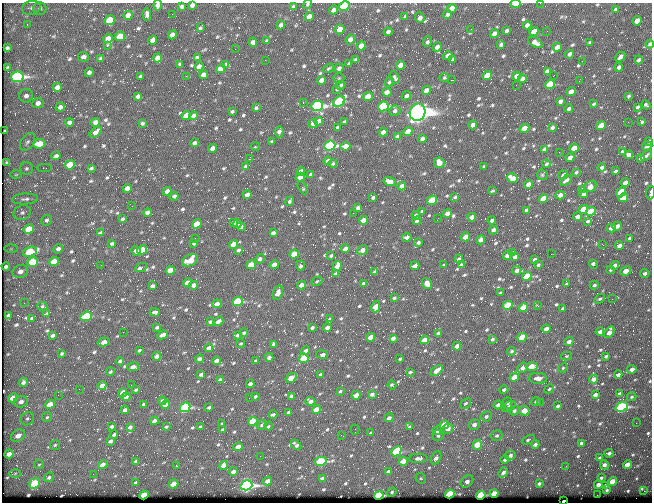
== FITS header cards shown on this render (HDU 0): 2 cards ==
NAXIS1  =                  650 / Width of table row in bytes
NAXIS2  =                  500 / Number of rows in table

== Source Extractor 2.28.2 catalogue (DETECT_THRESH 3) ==
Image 650 x 500 px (HDU 0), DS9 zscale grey, 1 PNG px = 1 image px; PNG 654 x 504 px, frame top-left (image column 1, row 500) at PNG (2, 3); each listed source drawn as its Kron ellipse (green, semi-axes under 4 px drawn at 4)
Background 361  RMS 1.4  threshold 4.3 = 3 sigma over >= 5 px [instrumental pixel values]
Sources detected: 751; of the 751, the 500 brightest by FLUX_AUTO listed and drawn (251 fainter detections omitted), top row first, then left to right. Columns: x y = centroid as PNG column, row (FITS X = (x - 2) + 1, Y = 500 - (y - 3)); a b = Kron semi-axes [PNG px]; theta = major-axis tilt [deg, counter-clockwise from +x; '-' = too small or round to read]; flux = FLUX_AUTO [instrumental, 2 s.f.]
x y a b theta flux
540 3 2 2 - 340
307 4 5 4 - 120
515 4 5 3 - 1800
158 5 5 4 - 370
192 5 4 4 - 310
182 6 4 3 - 220
344 6 6 4 30 5000
293 7 3 3 - 180
31 8 9 7 12 350
40 8 7 6 - 240
452 9 5 4 - 1200
615 9 4 3 - 170
333 10 4 4 - 360
147 14 6 4 -87 270
172 14 2 2 - 440
448 14 4 3 - 260
128 15 4 4 - 570
405 16 4 3 - 160
309 17 5 4 - 790
420 18 6 4 -67 480
110 20 5 5 - 3000
637 21 5 4 - 890
27 24 3 2 - 180
281 25 4 3 - 300
527 25 4 4 - 320
200 28 3 3 - 130
340 29 5 4 - 1200
471 29 3 2 - 170
507 31 4 3 - 200
547 31 2 2 - 130
388 32 4 3 - 280
534 32 5 4 - 1300
494 34 5 4 - 690
172 35 5 4 - 530
120 36 5 4 - 2300
108 38 5 4 - 780
350 39 5 4 - 560
153 40 4 4 - 580
267 41 4 4 - 120
427 41 5 3 - 210
253 42 4 4 - 390
590 42 3 3 - 160
535 43 7 4 -30 520
501 44 4 3 - 240
650 44 4 3 - 240
107 46 3 3 - 150
361 46 5 4 - 820
437 47 5 4 - 430
557 47 4 4 - 600
7 48 4 4 - 230
235 49 2 2 - 140
569 54 4 3 - 280
448 56 5 4 - 800
83 57 5 5 - 270
620 57 5 3 - 450
101 58 4 3 - 150
158 58 5 4 - 700
197 58 4 3 - 190
265 60 2 2 - 210
355 60 4 3 - 150
453 60 4 3 - 190
638 60 4 3 - 230
582 61 2 2 - 120
349 63 3 3 - 160
180 64 4 3 - 150
226 65 4 4 - 290
400 65 4 4 - 730
7 67 4 3 - 140
199 67 4 4 - 710
619 67 4 3 - 290
329 68 6 3 37 130
339 68 5 4 - 320
221 69 5 4 - 750
547 71 4 3 - 300
89 72 4 3 - 250
203 75 5 4 - 650
186 76 3 2 - 280
487 76 5 4 - 2600
516 76 4 4 - 450
553 76 3 2 - 120
17 77 6 5 - 25000
141 77 4 3 - 230
395 77 6 4 -60 210
339 78 5 5 - 120
444 78 5 4 - 150
522 79 4 4 - 380
321 80 4 4 - 490
451 80 2 2 - 1000
579 81 2 2 - 160
389 82 5 4 - 160
550 84 5 4 - 4400
341 85 5 3 - 140
516 85 2 2 - 270
57 87 4 4 - 370
337 89 3 3 - 130
426 90 4 4 - 590
387 92 5 4 - 600
571 92 4 4 - 740
26 96 7 6 - 430
138 96 4 3 - 260
406 96 5 4 - 220
628 96 4 3 - 130
368 97 5 4 - 1200
339 101 6 5 - 8600
560 101 4 4 - 350
303 102 3 2 - 860
38 103 6 5 - 460
594 104 4 2 - 130
646 105 5 3 - 180
317 106 6 5 - 21000
383 106 5 4 - 10000
60 107 4 4 - 360
637 107 4 3 - 200
256 108 3 3 - 150
569 109 4 3 - 290
232 111 3 3 - 150
395 111 6 5 - 290
417 112 8 7 - 110000
186 116 5 4 - 1700
194 116 4 4 - 330
318 121 4 4 - 470
69 122 4 4 - 290
96 122 4 4 - 600
344 122 4 3 - 210
628 122 2 2 - 340
642 122 4 3 - 140
142 123 4 3 - 150
313 124 5 4 - 410
473 125 4 4 - 490
601 125 5 4 - 1600
337 127 3 3 - 130
552 127 4 3 - 210
524 128 5 4 - 1300
5 131 3 3 - 150
96 132 7 3 40 480
279 132 5 4 - 350
383 132 4 4 - 380
408 132 5 4 - 1300
397 136 4 3 - 210
422 139 4 3 - 280
272 141 3 3 - 120
649 141 4 3 - 220
27 142 10 6 56 340
195 143 4 3 - 300
39 144 6 4 8 1800
255 146 4 2 - 140
330 146 5 5 - 19000
346 146 5 4 - 690
647 146 5 3 - 200
212 148 4 4 - 580
574 148 5 4 - 1300
544 149 4 3 - 230
559 152 2 2 - 370
622 152 3 3 - 430
629 155 4 4 - 440
646 155 6 3 42 240
56 156 4 4 - 310
570 158 4 4 - 570
641 158 4 3 - 200
249 159 3 2 - 1400
328 161 4 4 - 390
7 162 4 3 - 120
333 163 4 3 - 140
439 163 5 5 - 1100
546 164 4 3 - 150
70 165 5 4 - 3200
245 166 3 2 - 120
484 166 3 3 - 140
602 167 4 3 - 290
26 168 6 6 - 240
44 168 7 3 -1 120
91 168 4 3 - 160
301 171 4 4 - 270
615 171 3 2 - 140
576 172 3 3 - 120
16 175 6 4 1 140
311 175 4 3 - 300
542 175 6 5 - 120
563 175 5 3 - 310
300 177 4 4 - 900
512 178 5 4 - 1300
566 180 6 3 39 270
390 182 6 4 -15 1100
625 183 4 3 - 540
528 184 4 4 - 560
402 186 4 4 - 520
591 186 6 5 - 1300
127 188 4 4 - 630
303 188 7 4 -61 170
583 189 4 4 - 350
492 190 3 3 - 140
167 191 4 4 - 380
621 192 6 4 52 2000
650 192 7 2 84 210
583 194 4 3 - 330
247 195 4 4 - 610
560 195 4 4 - 630
174 196 4 3 - 200
373 197 4 3 - 200
455 197 4 3 - 150
623 198 5 4 - 2300
25 199 13 5 3 390
544 199 5 4 - 1800
432 200 5 4 - 3300
290 201 5 3 - 160
132 206 2 2 - 180
358 208 4 3 - 230
583 209 5 4 - 2000
526 210 4 3 - 360
422 211 3 3 - 150
591 211 5 4 - 2300
147 212 4 4 - 410
22 213 9 7 26 410
353 213 2 2 - 200
447 214 4 4 - 740
416 215 4 3 - 290
578 216 4 3 - 510
472 217 4 4 - 550
438 218 2 2 - 160
122 219 4 3 - 130
46 220 5 5 - 210
363 220 4 4 - 630
492 220 4 3 - 230
417 221 4 3 - 270
588 221 3 3 - 170
234 222 3 3 - 230
197 224 5 4 - 1600
237 224 4 4 - 270
617 226 5 3 - 440
241 227 4 4 - 230
611 228 4 3 - 660
29 229 5 4 - 2500
493 230 4 4 - 350
101 233 4 3 - 160
273 233 4 4 - 310
407 237 4 4 - 300
466 237 4 4 - 1000
195 238 2 2 - 270
629 238 4 3 - 190
481 240 4 4 - 550
112 243 3 3 - 170
194 243 4 3 - 170
418 243 4 3 - 210
233 244 5 4 - 890
603 245 2 2 - 470
619 246 4 4 - 400
11 249 6 4 1 190
58 249 5 4 - 330
345 249 4 4 - 710
142 250 5 4 - 2300
238 250 3 3 - 210
362 250 5 4 - 610
136 251 5 4 - 410
30 252 7 4 19 6400
513 253 4 3 - 200
294 254 5 4 - 1700
551 254 2 2 - 1100
507 255 4 3 - 540
331 256 4 3 - 180
515 257 4 4 - 310
260 259 5 4 - 330
459 259 4 3 - 210
534 259 4 3 - 210
190 260 8 5 25 1800
33 262 5 4 - 4400
54 262 5 4 - 1700
593 264 4 3 - 290
101 265 2 2 - 320
251 265 5 4 - 1900
274 265 4 4 - 740
444 265 4 3 - 210
461 265 4 3 - 140
538 265 3 3 - 150
615 265 4 4 - 780
6 266 4 3 - 210
300 266 5 4 - 250
337 266 5 4 - 1000
415 266 4 3 - 340
141 267 6 3 27 380
170 270 5 4 - 1300
517 270 5 4 - 340
611 270 4 3 - 130
20 271 8 6 24 800
626 271 5 4 - 1200
375 272 4 3 - 200
645 273 5 4 - 230
336 274 4 3 - 210
527 276 5 4 - 2100
317 281 6 4 30 130
187 283 4 4 - 730
363 283 4 3 - 270
427 283 6 4 -52 800
566 284 3 3 - 120
193 285 4 4 - 420
301 285 4 4 - 570
594 285 4 4 - 190
152 286 4 3 - 230
278 293 7 4 71 800
500 293 3 3 - 120
394 298 3 3 - 150
600 299 6 4 41 140
612 299 2 2 - 120
238 302 5 4 - 7800
24 303 3 2 - 120
217 304 5 4 - 650
508 305 5 4 - 3900
42 306 5 4 - 150
538 306 3 2 - 520
376 307 6 4 76 1400
523 308 5 4 - 2100
563 308 3 3 - 140
155 312 5 3 - 230
47 313 3 3 - 120
8 315 4 3 - 160
86 316 6 4 21 4800
32 318 4 3 - 130
330 319 4 3 - 180
218 321 5 4 - 410
210 322 4 3 - 180
157 327 4 3 - 180
312 327 4 3 - 240
327 327 4 3 - 500
546 329 4 4 - 560
123 332 2 2 - 390
600 332 4 4 - 440
609 332 6 4 57 970
244 333 4 3 - 170
438 333 4 3 - 360
53 335 4 3 - 200
162 335 5 3 - 470
237 335 4 3 - 220
370 337 4 4 - 820
522 337 5 4 - 2800
393 338 4 3 - 410
492 339 3 3 - 170
424 340 4 4 - 1100
569 341 5 4 - 420
103 342 6 4 15 780
241 343 4 3 - 120
273 344 4 3 - 220
457 346 4 4 - 550
209 348 4 4 - 470
139 350 3 3 - 130
306 351 4 3 - 390
511 351 4 4 - 160
62 354 3 3 - 120
322 355 6 3 -9 570
157 356 4 3 - 380
566 356 5 4 - 120
606 356 4 3 - 170
269 357 4 3 - 370
304 358 5 4 - 3500
199 359 4 4 - 400
400 359 3 3 - 120
120 361 4 3 - 180
216 361 4 3 - 390
256 361 3 3 - 160
532 366 6 4 3 1600
133 367 6 3 15 420
523 368 6 4 42 610
563 368 5 4 - 140
632 369 4 3 - 530
437 371 7 3 38 800
110 372 4 3 - 150
410 372 4 3 - 160
201 374 4 3 - 210
320 374 3 2 - 140
618 375 4 3 - 310
514 377 4 4 - 1400
291 378 6 4 34 1400
538 378 9 5 -3 700
593 379 5 4 - 570
220 380 4 4 - 420
23 382 5 4 - 250
250 384 4 3 - 380
131 385 2 2 - 190
392 385 4 3 - 160
102 386 4 4 - 630
79 389 2 2 - 120
549 389 5 4 - 160
136 390 3 3 - 120
504 390 4 4 - 230
340 391 3 2 - 120
122 393 5 4 - 470
372 394 4 3 - 320
619 394 3 3 - 190
58 395 2 2 - 250
356 395 4 4 - 950
595 395 4 3 - 500
291 396 4 3 - 240
126 397 4 4 - 340
255 397 4 3 - 180
632 397 5 4 - 150
13 398 5 4 - 1400
249 398 2 2 - 120
162 401 4 3 - 370
310 401 5 4 - 470
21 402 7 5 21 450
536 402 5 4 - 210
540 402 3 3 - 120
465 403 6 4 39 170
508 403 5 4 - 310
50 404 5 4 - 1300
144 404 4 3 - 220
166 404 4 4 - 840
498 405 4 3 - 500
509 406 7 4 36 350
558 406 3 3 - 180
185 407 5 4 - 11000
209 407 4 3 - 140
622 407 6 4 21 15000
317 409 5 4 - 1400
125 410 4 3 - 310
514 411 5 4 - 230
524 411 5 4 - 1100
288 412 4 3 - 240
273 414 4 3 - 200
486 416 6 5 - 280
47 417 5 5 - 150
389 418 4 3 - 330
27 419 7 6 - 270
154 421 4 3 - 400
253 421 5 4 - 2600
636 423 2 2 - 170
222 424 3 2 - 120
262 425 5 4 - 250
444 425 5 4 - 2000
474 425 6 5 - 440
112 426 4 3 - 180
268 426 4 3 - 200
130 427 4 3 - 240
166 427 3 3 - 130
200 427 3 3 - 140
410 427 4 3 - 200
448 429 5 5 - 600
223 430 4 3 - 210
355 430 5 2 - 130
437 431 5 3 - 300
371 433 3 3 - 140
114 434 4 3 - 210
341 435 3 2 - 140
438 435 5 5 - 180
18 436 7 5 31 920
497 436 6 5 - 230
528 440 7 3 25 180
110 441 4 3 - 230
582 443 4 3 - 300
55 445 5 5 - 140
296 445 6 3 -46 290
477 445 5 4 - 1900
535 445 4 3 - 380
238 447 4 4 - 1100
396 451 5 4 - 5700
609 453 4 3 - 290
9 454 5 4 - 650
510 455 5 5 - 310
260 456 2 2 - 640
418 458 9 4 2 430
436 458 7 4 63 460
600 458 3 3 - 150
505 460 4 3 - 230
136 461 4 3 - 200
321 461 6 4 14 7900
403 461 5 4 - 1200
39 465 5 4 - 120
103 465 5 3 - 690
223 465 4 4 - 730
604 465 5 4 - 400
627 465 4 4 - 1300
176 466 3 2 - 250
566 466 4 2 - 120
388 471 4 3 - 240
233 472 4 3 - 520
503 472 5 4 - 360
15 473 6 4 2 140
93 474 2 2 - 250
49 477 5 4 - 200
322 478 4 3 - 300
421 478 5 5 - 130
601 478 3 3 - 150
268 481 4 4 - 680
467 481 7 5 41 650
612 481 5 4 - 1700
35 483 6 4 42 4000
136 483 4 3 - 260
539 483 4 3 - 190
173 484 5 4 - 1200
246 485 6 5 - 30000
598 485 4 3 - 460
605 486 4 3 - 280
607 490 3 3 - 120
644 491 4 3 - 1700
392 492 5 4 - 160
494 493 4 4 - 1500
450 494 5 4 - 4900
144 495 5 4 - 2800
379 495 5 4 - 11000
481 495 5 4 - 6900
597 495 2 2 - 300
563 501 3 3 - 650
At the frame edge (FLAGS 8, measured only in part): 9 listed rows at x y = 540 3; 307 4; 515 4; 158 5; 192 5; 344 6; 650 44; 650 192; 563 501
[251 fainter detections neither listed nor drawn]